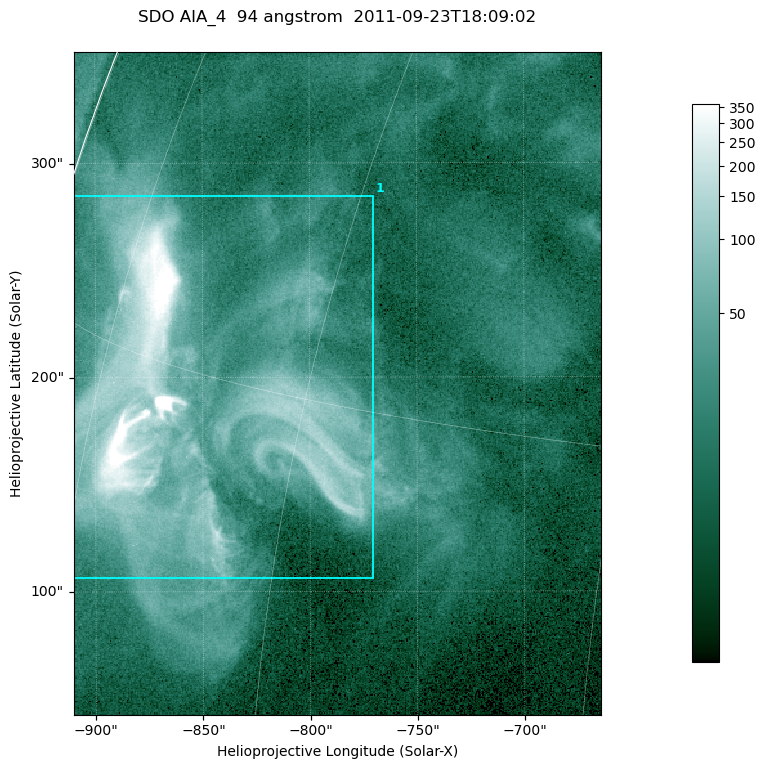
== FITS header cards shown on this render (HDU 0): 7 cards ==
TELESCOP= 'SDO     '           /
INSTRUME= 'AIA_4   '           /
WAVELNTH=                   94 /
WAVEUNIT= 'angstrom'           /
DATE-OBS= '2011-09-23T18:09:02.12' /
CTYPE1  = 'HPLN-TAN'           /
CTYPE2  = 'HPLT-TAN'           /

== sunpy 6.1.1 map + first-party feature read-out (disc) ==
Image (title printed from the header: SDO AIA_4  94 angstrom  2011-09-23T18:09:02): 410 x 515 px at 0.6 arcsec/px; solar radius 957 arcsec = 1594 px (partial field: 2.6% of the solar disc is inside the frame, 99% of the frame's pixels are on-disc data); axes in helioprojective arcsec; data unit not stated in the header (colour bar unlabelled)
Pointing: header CRPIX1/2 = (2058.48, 2043.05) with CRVAL1/2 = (0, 0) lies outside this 410 x 515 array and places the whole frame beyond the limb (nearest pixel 1.41 R_sun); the SolarSoft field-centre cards XCEN/YCEN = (-787.1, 197.1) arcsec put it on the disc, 1307 arcsec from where CRPIX/CRVAL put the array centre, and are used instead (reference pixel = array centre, CRVAL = XCEN/YCEN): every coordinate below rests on XCEN/YCEN
Orientation: roll -0.138 deg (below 1 deg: not rotated)
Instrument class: DISC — disc imager (sunpy class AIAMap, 94 A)
Bright regions (active regions / flare kernels): reference = the on-disc median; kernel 3 px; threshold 5 sigma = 55.2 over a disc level ~14.3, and >= 1.15x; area >= 211 px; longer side >= 5 px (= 3 arcsec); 1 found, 1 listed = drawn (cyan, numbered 1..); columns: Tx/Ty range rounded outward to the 2 arcsec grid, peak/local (2 s.f.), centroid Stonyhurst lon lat
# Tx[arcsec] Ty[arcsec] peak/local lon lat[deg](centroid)
1 -912..-770 106..286 72 -67 +14